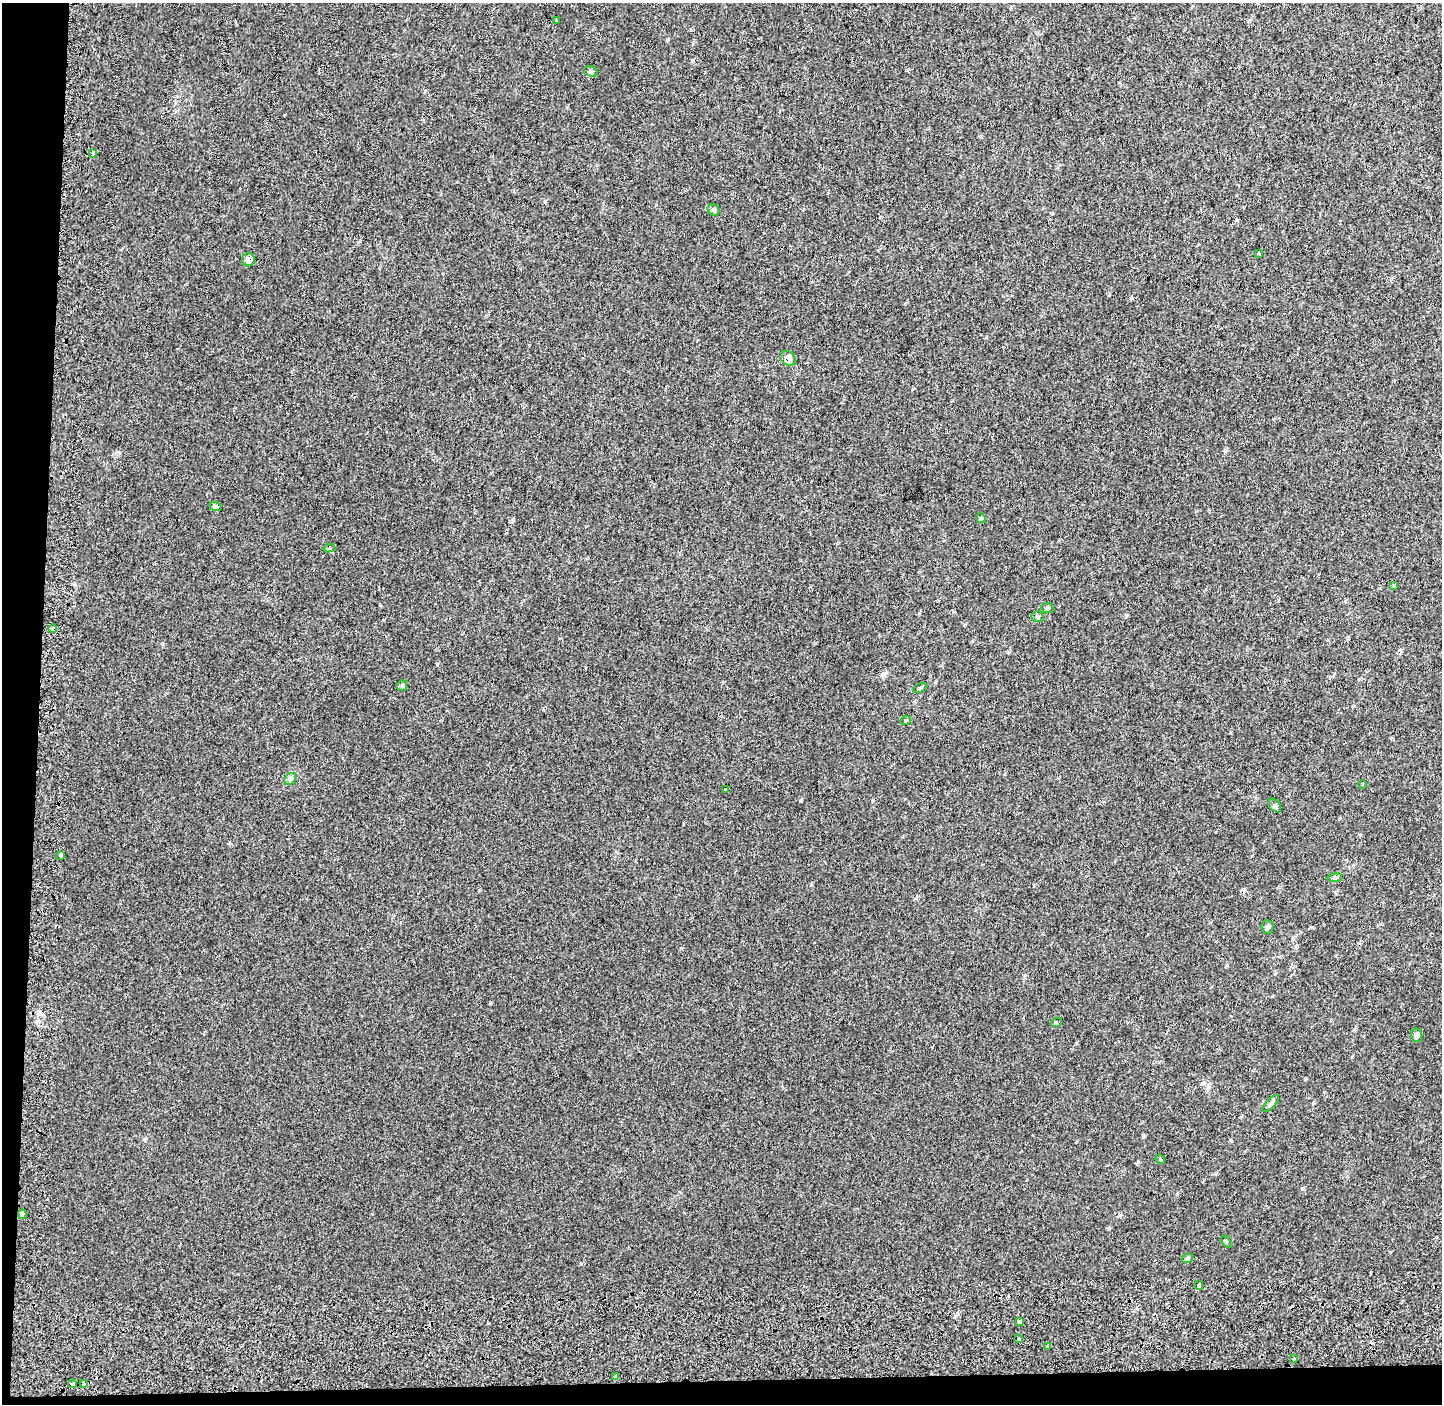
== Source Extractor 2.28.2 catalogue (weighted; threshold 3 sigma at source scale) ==
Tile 7 of 3 x 3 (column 1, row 3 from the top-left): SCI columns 44-1483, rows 283-1684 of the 4398 x 4771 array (HDU 1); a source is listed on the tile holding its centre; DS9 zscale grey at full resolution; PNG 1444 x 1406 px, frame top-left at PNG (2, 3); each listed source drawn as its Kron ellipse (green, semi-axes under 4 px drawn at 4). Shown black and unused: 4% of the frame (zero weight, under 2 of 3 exposures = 6% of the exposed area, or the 3 px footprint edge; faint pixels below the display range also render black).
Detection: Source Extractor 2.28.2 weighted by HDU 2 'WHT'; one run over the whole footprint, this tile lists its part. Background 0.009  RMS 0.0058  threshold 0.026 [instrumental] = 3 sigma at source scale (4.5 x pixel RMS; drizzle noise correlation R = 1.50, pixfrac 1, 0.0396/0.0396 arcsec/px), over >= 5 px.
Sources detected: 44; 5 cosmic-ray / hot-pixel residue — neither listed nor drawn; the other 39 listed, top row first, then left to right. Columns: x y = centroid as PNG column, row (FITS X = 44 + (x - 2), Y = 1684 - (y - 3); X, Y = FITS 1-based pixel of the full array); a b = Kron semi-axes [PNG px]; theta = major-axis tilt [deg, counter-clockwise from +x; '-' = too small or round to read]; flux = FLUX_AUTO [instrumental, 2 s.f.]
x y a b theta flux
556 20 3 2 - 0.7
591 71 7 5 -18 1
93 153 3 3 - 2.9
714 210 6 5 - 1
1258 253 4 3 - 1.2
248 260 6 6 - 4.2
788 358 8 6 -46 4.3
215 506 6 4 -18 0.9
981 518 5 4 - 0.72
329 548 5 4 - 0.86
1394 586 4 3 - 0.77
1047 608 6 5 - 1
1037 617 6 5 - 1.1
53 629 4 3 - 5.4
402 686 5 5 - 1.1
920 688 7 4 28 0.74
906 720 5 3 - 0.49
290 779 6 5 - 1.3
1362 784 4 2 - 0.48
726 789 3 3 - 1.3
1275 805 8 5 -53 1.2
61 855 4 4 - 2.4
1335 878 7 4 8 1.1
1268 927 6 6 - 1.4
1056 1023 6 3 18 0.67
1417 1035 7 5 -74 1.6
1270 1104 11 4 47 1.7
1160 1159 5 4 - 0.66
22 1214 4 3 - 33
1226 1242 6 4 -57 0.78
1187 1258 6 4 22 0.88
1199 1285 4 3 - 1.2
1019 1322 4 3 - 4.4
1018 1339 3 3 - 2.8
1048 1346 3 3 - 5.6
1294 1359 3 3 - 2.5
615 1376 3 3 - 9.4
72 1384 4 4 - 4.3
83 1384 3 3 - 2.9
Overlapping masked pixels (flux is a lower limit): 4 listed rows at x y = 248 260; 788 358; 53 629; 72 1384
Unlisted compact peaks at least as high as the median listed source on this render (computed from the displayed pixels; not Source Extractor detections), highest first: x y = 800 801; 1131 298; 513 519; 1225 450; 1305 1079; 545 201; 667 40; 1303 1188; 1120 1215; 1144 1136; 490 1004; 1126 615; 811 885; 437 664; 1109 1228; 1231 1141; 1203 1083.